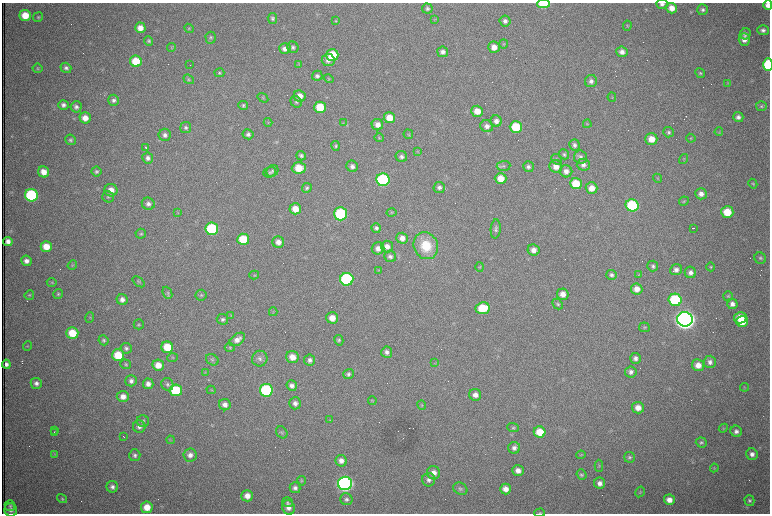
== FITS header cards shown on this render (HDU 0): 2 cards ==
NAXIS1  =                 1536 /fastest changing axis
NAXIS2  =                 1023 /next to fastest changing axis

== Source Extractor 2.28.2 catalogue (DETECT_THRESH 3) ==
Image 1536 x 1023 px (HDU 0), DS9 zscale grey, zoomed out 1/2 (1 PNG px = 2 x 2 image px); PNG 772 x 516 px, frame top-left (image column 1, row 1022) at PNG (2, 3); each listed source drawn as its Kron ellipse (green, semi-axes under 4 px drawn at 4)
Background 1070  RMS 16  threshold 49.5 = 3 sigma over >= 5 px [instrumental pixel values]
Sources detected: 325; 71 cannot appear on this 1/2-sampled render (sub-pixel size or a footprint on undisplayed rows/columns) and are neither listed nor drawn; the other 254 listed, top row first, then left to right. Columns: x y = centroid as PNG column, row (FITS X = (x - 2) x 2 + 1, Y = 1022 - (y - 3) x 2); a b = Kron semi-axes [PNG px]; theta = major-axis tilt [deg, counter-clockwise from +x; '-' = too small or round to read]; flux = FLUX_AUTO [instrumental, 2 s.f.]
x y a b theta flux
544 4 6 4 1 1.2e+05
662 4 5 4 - 1.0e+04
768 5 5 4 - 2.4e+04
672 8 5 5 - 3.4e+04
427 9 5 5 - 6.3e+03
703 10 5 5 - 8.9e+03
25 15 5 5 - 6.6e+04
38 17 5 5 - 5.3e+03
272 19 5 5 - 7.3e+03
435 19 4 2 - 2.5e+03
336 21 4 3 - 2.4e+03
505 21 6 5 - 1.2e+04
627 26 5 4 - 3.7e+03
140 28 5 5 - 3.1e+04
189 28 5 4 - 4.3e+03
763 30 6 5 - 1.2e+04
745 34 6 5 - 9.2e+03
211 38 6 5 - 6.4e+03
744 39 6 5 - 2.3e+04
149 41 5 4 - 5.9e+03
503 44 4 4 - 3.6e+03
171 47 4 3 - 3.8e+03
293 47 6 5 - 9.4e+03
494 47 6 5 - 2.9e+04
285 49 6 5 - 1.8e+04
443 52 5 5 - 1.3e+04
622 52 6 5 - 1.7e+04
332 55 6 6 - 1.2e+05
328 60 6 6 - 1.7e+04
136 61 6 5 - 9.0e+04
190 65 2 1 - 9.9e+04
299 65 4 2 - 2.2e+03
768 65 6 4 89 2.1e+05
38 68 5 5 - 4.9e+03
66 68 5 5 - 1.0e+04
219 73 5 4 - 5.0e+03
700 73 5 4 - 4.9e+03
317 76 5 5 - 9.3e+03
189 79 6 4 -38 4.7e+03
329 79 5 3 - 3.3e+03
591 81 6 6 - 1.4e+04
727 83 3 2 - 2.2e+03
300 96 6 5 - 3.2e+04
612 97 5 3 - 2.8e+03
263 98 6 3 -34 3.5e+03
114 100 5 5 - 1.1e+04
296 102 6 5 - 6.7e+03
63 105 5 5 - 1.2e+04
243 105 5 4 - 6.1e+03
761 106 5 5 - 6.1e+03
76 107 5 5 - 1.2e+04
320 107 6 5 - 9.3e+04
477 111 6 5 - 4.2e+04
738 117 5 5 - 1.2e+04
85 118 5 5 - 3.1e+04
389 118 6 5 - 4.3e+04
496 121 6 5 - 1.7e+04
268 122 4 3 - 2.8e+03
343 123 4 2 - 2.4e+03
587 124 4 4 - 3.6e+03
377 125 6 5 - 2.4e+04
487 126 6 6 - 1.6e+04
186 127 5 5 - 8.4e+03
516 127 6 5 - 1.3e+05
669 132 5 5 - 7.6e+03
719 132 4 3 - 3.1e+03
248 134 5 5 - 9.8e+03
408 134 5 4 - 4.5e+03
165 135 6 6 - 1.3e+04
379 138 5 4 - 3.8e+03
691 138 5 2 - 2.5e+03
651 139 6 6 - 4.4e+04
70 140 5 5 - 7.2e+03
575 145 5 5 - 1.0e+04
336 146 5 4 - 5.5e+03
146 148 4 2 - 8.9e+03
418 151 3 2 - 2.4e+03
564 154 5 4 - 6.3e+03
301 156 5 4 - 7.9e+03
401 157 6 5 - 1.1e+04
580 157 6 6 - 1.0e+04
148 158 6 5 - 1.2e+04
557 159 6 4 -45 5.9e+03
683 159 5 2 - 2.8e+03
583 165 6 6 - 1.6e+04
352 166 6 5 - 1.4e+04
503 166 7 5 4 8.3e+03
556 166 6 6 - 3.2e+04
528 167 5 5 - 9.7e+03
299 168 7 5 3 7.1e+04
96 171 5 5 - 7.0e+03
272 171 6 5 - 6.7e+03
566 171 6 6 - 1.9e+04
43 172 6 5 - 3.7e+04
270 172 6 5 - 6.6e+03
501 178 6 5 - 4.3e+04
657 178 5 4 - 3.4e+03
383 180 6 6 - 4.8e+05
576 184 6 5 - 8.4e+04
753 184 5 4 - 4.7e+03
439 187 6 5 - 1.0e+04
307 188 5 4 - 6.7e+03
592 188 6 5 - 3.5e+04
111 190 6 6 - 3.5e+04
701 194 6 5 - 2.0e+04
31 195 6 6 - 3.7e+05
108 197 6 5 - 6.6e+03
684 201 5 4 - 4.5e+03
148 204 6 6 - 1.4e+04
632 205 6 6 - 2.6e+05
295 209 6 5 - 4.7e+04
391 212 5 4 - 3.7e+03
727 212 6 6 - 8.4e+04
178 213 3 2 - 2.1e+03
340 214 7 6 - 2.8e+05
376 228 5 4 - 8.3e+03
693 228 3 1 - 3.0e+03
212 229 6 6 - 2.9e+05
496 229 9 5 86 9.6e+03
141 234 5 5 - 5.6e+03
402 238 6 5 - 2.4e+04
243 239 6 5 - 1.1e+05
8 241 4 4 - 1.8e+04
278 242 6 5 - 2.4e+04
387 246 6 6 - 2.2e+04
426 246 14 12 -64 1.1e+05
46 247 5 5 - 5.1e+04
378 248 6 6 - 2.0e+04
533 250 6 5 - 2.3e+04
390 256 6 5 - 1.1e+04
760 258 6 5 - 7.4e+03
26 261 5 5 - 1.7e+04
72 265 5 4 - 4.1e+03
653 266 5 5 - 7.9e+03
480 267 5 3 - 3.3e+03
711 267 4 4 - 3.6e+03
379 270 3 3 - 2.3e+03
676 270 6 5 - 1.5e+04
690 272 6 5 - 1.7e+04
254 275 5 4 - 4.1e+03
612 275 5 5 - 8.9e+03
638 275 3 2 - 2.2e+03
347 279 6 6 - 4.4e+05
52 282 5 4 - 3.8e+03
139 282 7 3 -40 4.9e+03
637 289 6 5 - 3.0e+04
167 293 6 4 -68 5.8e+03
58 294 5 4 - 6.0e+03
563 294 6 5 - 2.7e+04
29 295 5 4 - 4.6e+03
201 295 5 5 - 5.5e+03
728 296 5 4 - 5.2e+03
122 300 5 5 - 1.8e+04
675 300 6 6 - 2.7e+05
558 304 6 4 -47 6.3e+03
732 304 5 5 - 1.6e+04
483 308 7 6 - 1.2e+05
273 312 4 2 - 2.2e+03
231 316 3 3 - 2.6e+03
90 318 5 4 - 3.9e+03
332 318 6 5 - 3.9e+04
740 318 6 5 - 6.9e+04
222 319 6 5 - 8.2e+03
685 319 7 7 - 4.3e+06
742 321 6 5 - 5.7e+04
139 324 5 5 - 4.6e+03
644 327 5 5 - 5.5e+03
72 333 6 5 - 8.4e+04
237 339 9 5 35 2.2e+04
103 340 5 5 - 6.4e+03
339 340 5 4 - 5.3e+03
27 346 5 3 - 3.5e+03
167 347 6 5 - 9.3e+04
230 347 5 4 - 4.4e+03
126 348 6 5 - 8.8e+03
387 352 5 5 - 1.2e+04
118 355 6 6 - 9.6e+04
172 357 5 3 - 3.4e+03
292 357 6 6 - 3.9e+04
636 358 5 5 - 1.3e+04
260 359 8 7 - 1.4e+04
212 360 7 5 -36 7.9e+03
310 360 5 5 - 1.2e+04
710 362 6 6 - 1.3e+04
435 363 4 2 - 2.1e+03
6 364 4 4 - 1.3e+04
126 364 5 4 - 5.1e+03
158 365 6 5 - 3.9e+04
698 365 6 6 - 3.1e+04
205 372 4 2 - 2.4e+03
631 372 5 5 - 1.2e+04
348 374 5 5 - 8.2e+03
131 381 6 5 - 1.3e+04
36 383 5 5 - 1.2e+04
148 384 5 5 - 1.9e+04
167 384 6 6 - 8.6e+03
292 386 5 5 - 1.4e+04
744 387 4 3 - 2.8e+03
176 390 6 6 - 2.0e+05
211 390 4 4 - 3.7e+03
266 390 6 6 - 3.6e+05
475 395 6 6 - 2.4e+04
123 396 6 5 - 2.6e+04
372 400 4 3 - 3.4e+03
295 403 6 5 - 1.4e+04
225 405 6 5 - 2.0e+04
422 405 5 3 - 3.6e+03
638 408 6 5 - 3.1e+04
330 420 4 4 - 3.3e+03
143 421 6 6 - 1.0e+04
139 427 6 6 - 1.5e+04
513 428 6 4 -23 5.3e+03
723 428 5 3 - 3.5e+03
54 431 2 1 - 3.4e+03
736 431 6 5 - 1.4e+04
282 432 6 5 - 5.9e+03
540 432 6 5 - 6.8e+04
54 433 2 1 - 2.3e+03
124 437 2 1 - 7.8e+02
170 440 4 3 - 3.0e+03
701 443 5 5 - 6.6e+03
514 448 6 6 - 1.5e+04
54 454 4 3 - 3.2e+03
752 454 6 5 - 1.6e+04
135 455 6 5 - 9.0e+03
190 455 6 6 - 2.0e+04
581 455 5 4 - 3.9e+03
630 457 5 5 - 7.3e+03
341 461 6 5 - 2.0e+04
599 466 6 3 -90 3.3e+03
714 468 4 3 - 3.6e+03
518 470 6 5 - 2.4e+04
434 473 7 6 - 2.5e+04
581 475 5 4 - 5.7e+03
429 480 6 6 - 1.4e+04
302 481 4 4 - 4.3e+03
345 483 7 6 - 1.5e+06
600 483 5 5 - 1.8e+04
112 487 6 5 - 1.3e+04
295 488 5 5 - 1.2e+04
460 489 7 6 - 9.3e+03
506 489 5 5 - 2.8e+04
640 492 5 4 - 4.5e+03
247 496 6 6 - 3.0e+04
62 499 5 4 - 4.8e+03
346 499 6 6 - 9.4e+03
669 500 5 5 - 2.8e+04
749 501 5 5 - 7.8e+03
287 502 5 4 - 6.4e+03
10 506 5 5 - 5.8e+03
147 507 6 6 - 4.8e+04
288 507 7 6 - 2.4e+04
11 510 7 6 - 1.3e+04
540 513 5 3 - 4.3e+03
At the frame edge (FLAGS 8, measured only in part): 5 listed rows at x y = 544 4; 662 4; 768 5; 768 65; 540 513
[71 sub-pixel or undisplayed-footprint detections neither listed nor drawn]